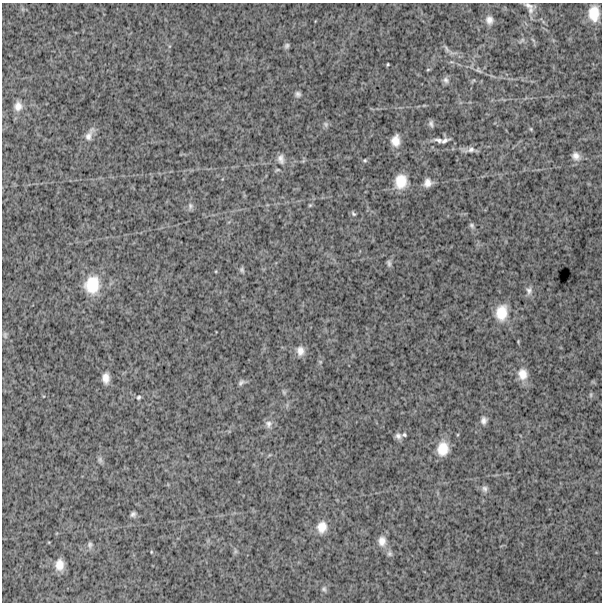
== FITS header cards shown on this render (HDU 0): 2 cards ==
NAXIS1  =                  600
NAXIS2  =                  600

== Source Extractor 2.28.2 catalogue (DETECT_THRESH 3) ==
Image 600 x 600 px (HDU 0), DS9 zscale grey, 1 PNG px = 1 image px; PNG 604 x 604 px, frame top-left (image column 1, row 600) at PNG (2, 3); no overlay
Background 1560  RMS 240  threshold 717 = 3 sigma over >= 5 px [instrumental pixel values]
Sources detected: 62; all 62 listed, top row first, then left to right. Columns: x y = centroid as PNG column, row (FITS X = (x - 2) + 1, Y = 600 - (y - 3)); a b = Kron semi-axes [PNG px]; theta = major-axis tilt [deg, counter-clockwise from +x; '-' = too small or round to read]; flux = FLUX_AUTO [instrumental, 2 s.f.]
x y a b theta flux
529 5 16 6 -18 77000
530 10 12 8 84 85000
594 14 13 9 -89 240000
489 20 11 9 -85 100000
522 40 10 5 37 38000
287 46 7 5 59 39000
447 49 14 4 -62 52000
388 64 3 3 - 16000
428 70 5 3 - 16000
478 70 13 6 -31 54000
446 80 9 8 - 58000
473 81 8 4 48 21000
298 94 6 6 - 47000
18 106 12 10 83 130000
326 124 8 6 -54 44000
431 124 8 5 -73 48000
531 129 5 4 - 18000
89 135 22 8 62 120000
438 140 11 6 -17 68000
396 141 14 10 86 170000
444 141 13 5 21 62000
470 150 22 7 5 110000
576 156 10 8 -48 100000
281 159 14 9 -79 97000
365 160 6 5 - 23000
303 161 6 5 - 21000
277 170 7 4 18 22000
401 181 17 13 78 330000
428 183 9 8 - 110000
310 205 5 4 - 18000
190 206 9 7 84 50000
353 214 8 5 -45 32000
472 225 7 6 - 36000
389 263 9 6 -77 43000
242 270 7 5 -74 32000
92 285 21 17 80 500000
529 291 11 9 89 74000
501 313 20 14 82 350000
5 335 10 5 -76 39000
300 351 11 10 - 120000
523 374 15 12 -79 200000
106 378 11 7 -89 130000
241 382 9 6 43 45000
284 392 7 5 -69 29000
591 395 8 4 82 25000
139 397 5 5 - 25000
484 420 10 8 84 72000
268 424 11 10 - 81000
404 435 5 4 - 25000
398 436 9 8 - 58000
443 449 16 13 81 300000
100 460 10 6 -80 44000
485 489 9 8 - 60000
133 514 6 5 - 45000
322 527 14 12 78 200000
382 541 14 11 90 140000
90 545 9 7 84 45000
235 551 7 4 -72 29000
151 552 4 2 - 12000
389 554 7 7 - 42000
59 565 12 9 87 180000
324 589 8 6 -72 40000